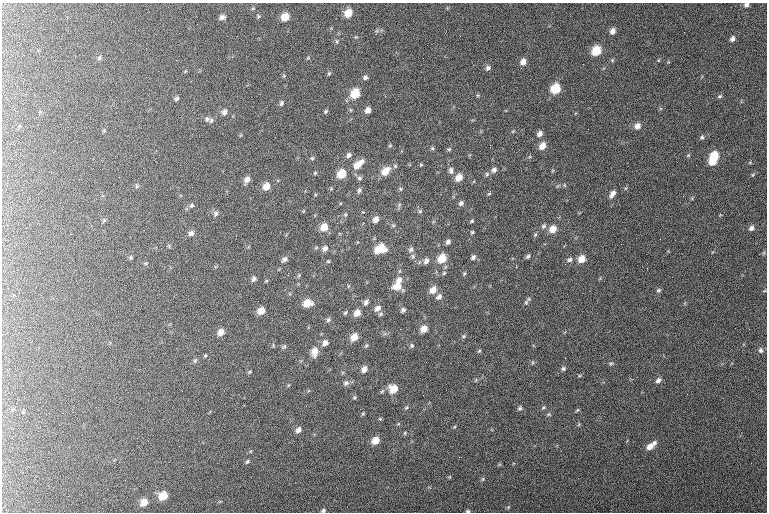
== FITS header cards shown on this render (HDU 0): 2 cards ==
NAXIS1  =                  765 / length of data axis 1
NAXIS2  =                  510 / length of data axis 2

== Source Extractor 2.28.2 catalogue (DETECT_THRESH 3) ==
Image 765 x 510 px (HDU 0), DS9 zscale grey, 1 PNG px = 1 image px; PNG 769 x 514 px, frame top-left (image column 1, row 510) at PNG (2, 3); no overlay
Background 129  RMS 7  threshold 21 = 3 sigma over >= 5 px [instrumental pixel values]
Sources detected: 152; all 152 listed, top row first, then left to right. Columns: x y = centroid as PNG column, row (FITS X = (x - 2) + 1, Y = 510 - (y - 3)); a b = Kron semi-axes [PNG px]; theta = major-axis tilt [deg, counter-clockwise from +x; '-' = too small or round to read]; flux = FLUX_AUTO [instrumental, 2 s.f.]
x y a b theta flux
746 5 5 5 - 1300
253 8 6 3 19 440
348 13 7 6 - 6400
258 16 6 4 -50 650
222 17 6 5 - 1600
285 17 7 6 - 5900
613 31 7 6 - 2200
684 32 2 2 - 270
342 38 2 2 - 270
732 39 6 5 - 1300
337 41 5 3 - 530
146 48 2 2 - 240
40 51 3 3 - 460
596 51 7 6 - 12000
99 58 6 5 - 930
523 62 7 6 - 2600
488 68 7 6 - 1300
329 74 6 4 70 590
365 78 6 5 - 1100
555 89 7 6 - 14000
355 94 8 7 - 11000
720 96 6 4 15 700
177 98 6 4 44 870
281 103 7 5 71 950
368 110 6 5 - 2300
325 111 5 4 - 630
224 112 8 7 - 1900
207 119 8 7 - 1400
211 120 7 5 88 1100
637 126 8 7 - 2800
513 131 5 3 - 480
540 134 6 6 - 2000
702 137 6 5 - 920
490 145 3 2 - 4200
542 146 7 6 - 4200
432 148 6 5 - 720
449 149 6 5 - 730
349 155 7 5 40 1400
688 155 5 5 - 590
714 156 9 7 58 12000
312 158 5 4 - 550
362 161 7 6 - 1800
713 162 6 5 - 5200
357 165 10 7 46 4500
421 165 5 4 - 540
451 170 9 6 -90 1600
494 170 6 5 - 1600
385 171 10 7 49 6000
315 173 5 4 - 510
342 174 7 6 - 9100
487 174 6 5 - 890
752 175 5 3 - 460
359 178 7 5 0 970
459 178 8 6 51 4900
247 180 9 6 55 2400
137 186 7 5 -74 690
266 186 7 6 - 4900
400 189 6 4 -48 640
359 190 6 5 - 1000
489 194 5 3 - 510
612 194 10 5 58 2200
461 203 7 5 43 1200
191 206 7 6 - 1200
420 211 6 5 - 720
216 214 8 7 - 1500
345 215 5 5 - 610
376 219 7 5 45 2400
104 220 6 5 - 660
472 221 5 4 - 580
393 225 6 4 -19 580
543 226 7 6 - 1000
324 227 8 7 - 5700
751 228 6 5 - 1400
553 229 8 7 - 4500
472 232 4 3 - 580
191 233 8 7 - 1800
535 235 6 4 46 640
236 236 3 2 - 520
448 242 5 4 - 1300
325 248 8 6 45 1900
380 249 9 7 17 10000
411 249 7 6 - 1100
528 256 5 5 - 900
131 257 5 5 - 670
473 257 6 5 - 1200
284 259 7 6 - 1600
442 259 8 6 55 8700
582 259 7 6 - 5100
569 260 7 6 - 1300
328 261 5 4 - 480
426 261 6 5 - 1700
516 265 3 2 - 540
647 268 2 2 - 330
288 273 3 2 - 470
444 273 6 5 - 630
464 273 6 4 69 610
299 275 6 4 48 590
254 279 6 5 - 1300
399 280 8 7 - 2900
266 281 5 3 - 400
397 286 10 8 -11 5400
433 290 8 6 52 3800
659 290 6 4 16 780
439 297 8 6 44 1700
366 302 7 5 65 1500
526 302 9 5 69 980
307 303 8 7 - 6600
377 308 9 7 39 2500
403 310 5 4 - 1100
261 311 7 6 - 4700
345 313 6 4 42 640
357 313 7 6 - 3600
328 320 6 5 - 960
424 329 7 5 40 4200
221 332 7 6 - 3600
463 336 6 5 - 640
354 337 7 5 48 5000
325 343 6 5 - 2200
273 345 5 3 - 450
366 346 5 5 - 590
412 346 6 5 - 750
284 347 7 5 47 810
761 350 7 6 - 1200
314 351 9 7 81 4400
479 351 5 4 - 510
205 356 4 4 - 540
195 360 7 5 67 830
611 363 5 5 - 670
364 369 7 5 55 2700
563 369 6 5 - 850
250 372 6 4 22 580
658 380 7 5 44 1600
346 383 8 6 20 1400
393 389 8 7 - 7500
354 397 5 4 - 610
543 407 5 4 - 620
520 408 6 5 - 860
577 410 5 3 - 550
363 414 5 4 - 500
298 430 7 5 45 1900
405 433 6 4 62 560
376 440 8 6 42 5300
654 443 7 5 33 1300
650 446 10 6 33 3500
459 457 3 2 - 370
247 461 6 4 49 750
483 479 5 5 - 590
163 496 8 7 - 7400
144 502 8 6 44 4700
508 507 5 5 - 550
323 510 6 5 - 840
468 511 5 4 - 740
At the frame edge (FLAGS 8, measured only in part): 3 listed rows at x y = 746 5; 323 510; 468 511